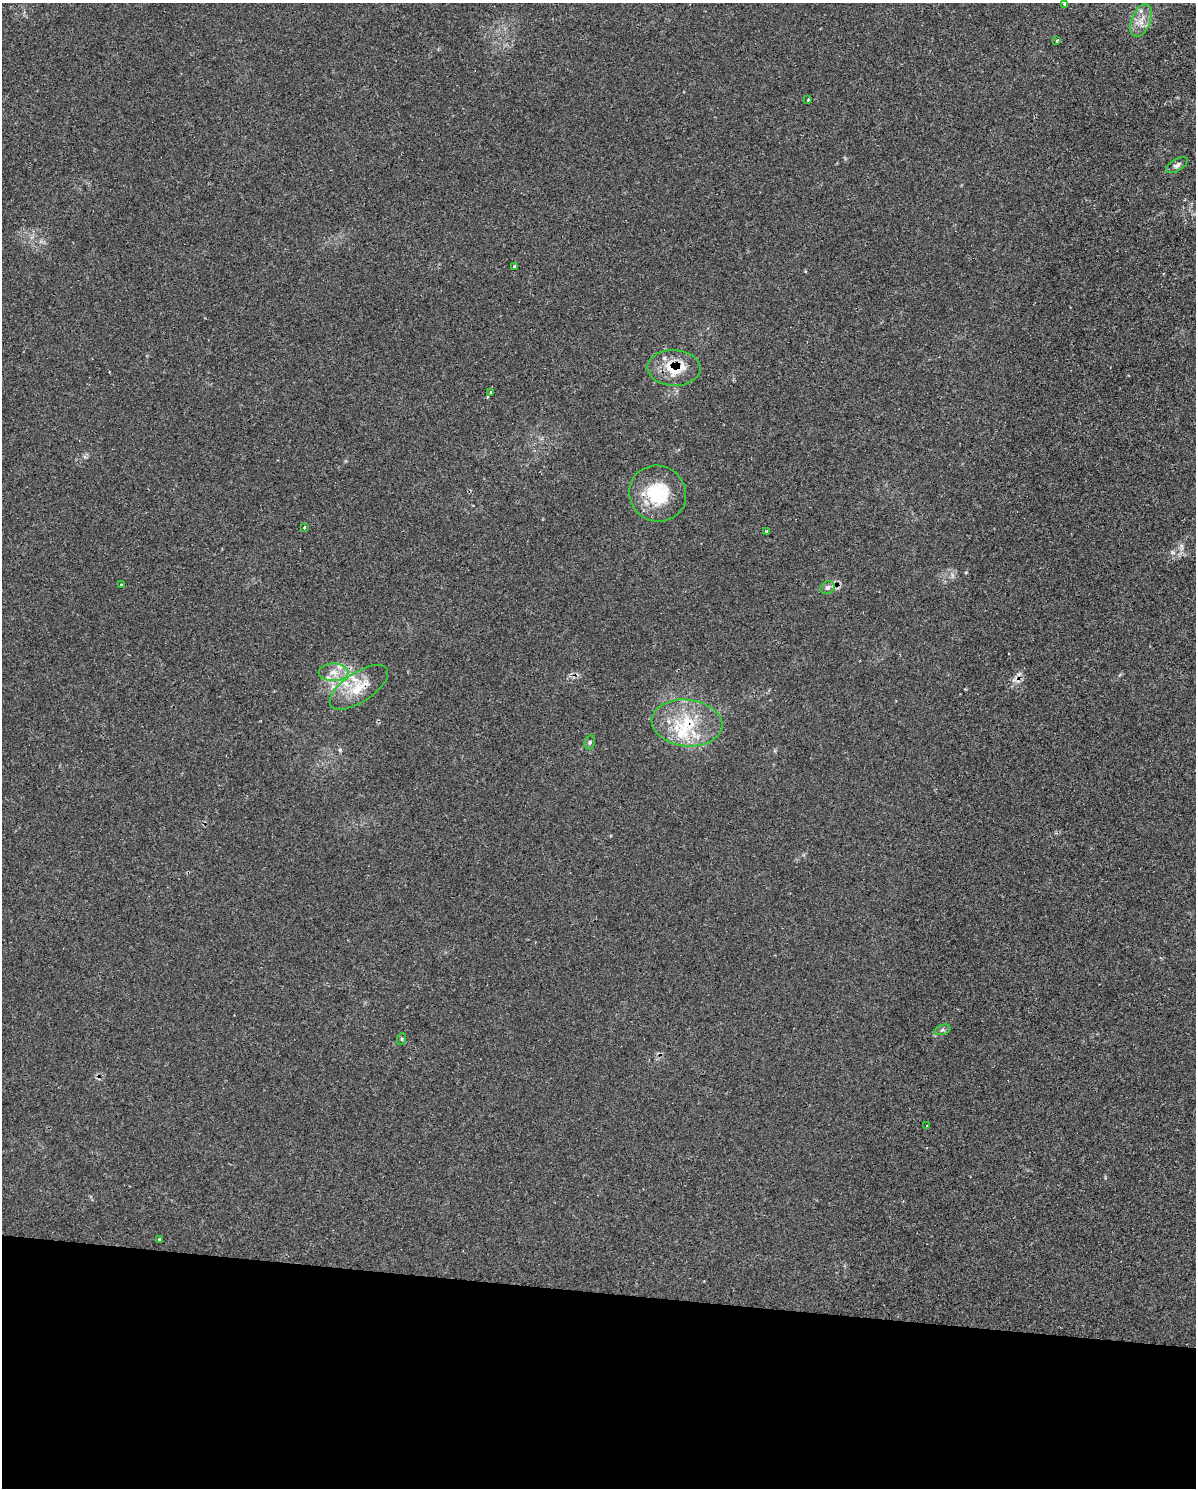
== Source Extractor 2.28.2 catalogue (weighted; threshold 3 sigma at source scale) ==
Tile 10 of 4 x 3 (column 2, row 3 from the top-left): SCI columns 1202-2395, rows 239-1724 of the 4834 x 4855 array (HDU 1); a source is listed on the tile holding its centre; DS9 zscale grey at full resolution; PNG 1198 x 1490 px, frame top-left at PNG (2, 3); each listed source drawn as its Kron ellipse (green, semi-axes under 4 px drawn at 4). Shown black and unused: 13% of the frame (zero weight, under 2 of 3 exposures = <1% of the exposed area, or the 3 px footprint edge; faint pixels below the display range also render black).
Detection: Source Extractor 2.28.2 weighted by HDU 2 'WHT'; one run over the whole footprint, this tile lists its part. Background 0.046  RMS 0.005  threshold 0.0226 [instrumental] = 3 sigma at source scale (4.5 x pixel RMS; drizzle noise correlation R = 1.50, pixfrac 1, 0.05/0.05 arcsec/px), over >= 5 px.
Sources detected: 26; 5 inside a brighter listed object's ellipse — not listed separately; the other 21 listed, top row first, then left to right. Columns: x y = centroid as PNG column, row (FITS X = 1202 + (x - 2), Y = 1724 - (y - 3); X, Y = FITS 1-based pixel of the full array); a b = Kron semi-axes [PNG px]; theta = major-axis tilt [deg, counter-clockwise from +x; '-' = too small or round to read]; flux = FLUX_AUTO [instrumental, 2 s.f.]
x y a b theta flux
1064 4 3 3 - 3.8
1141 21 17 9 68 5.2
1057 40 3 3 - 0.95
808 100 3 2 - 0.52
1177 165 12 6 31 1.6
515 266 3 3 - 1.3
674 368 26 18 -3 16
490 392 4 3 - 0.49
658 493 29 27 -34 26
304 527 3 3 - 0.93
767 531 3 2 - 0.53
121 584 3 3 - 0.58
827 588 7 6 - 2
334 672 15 9 0 5.4
359 687 34 14 33 13
687 723 35 23 -7 27
590 742 7 5 76 0.95
942 1030 8 4 19 1.1
402 1039 6 4 71 0.61
927 1126 3 2 - 0.52
160 1240 3 3 - 1.7
Overlapping masked pixels (flux is a lower limit): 3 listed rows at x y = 674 368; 359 687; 687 723
Isophote crosses this tile's border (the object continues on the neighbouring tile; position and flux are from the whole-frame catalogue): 1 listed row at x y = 1064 4